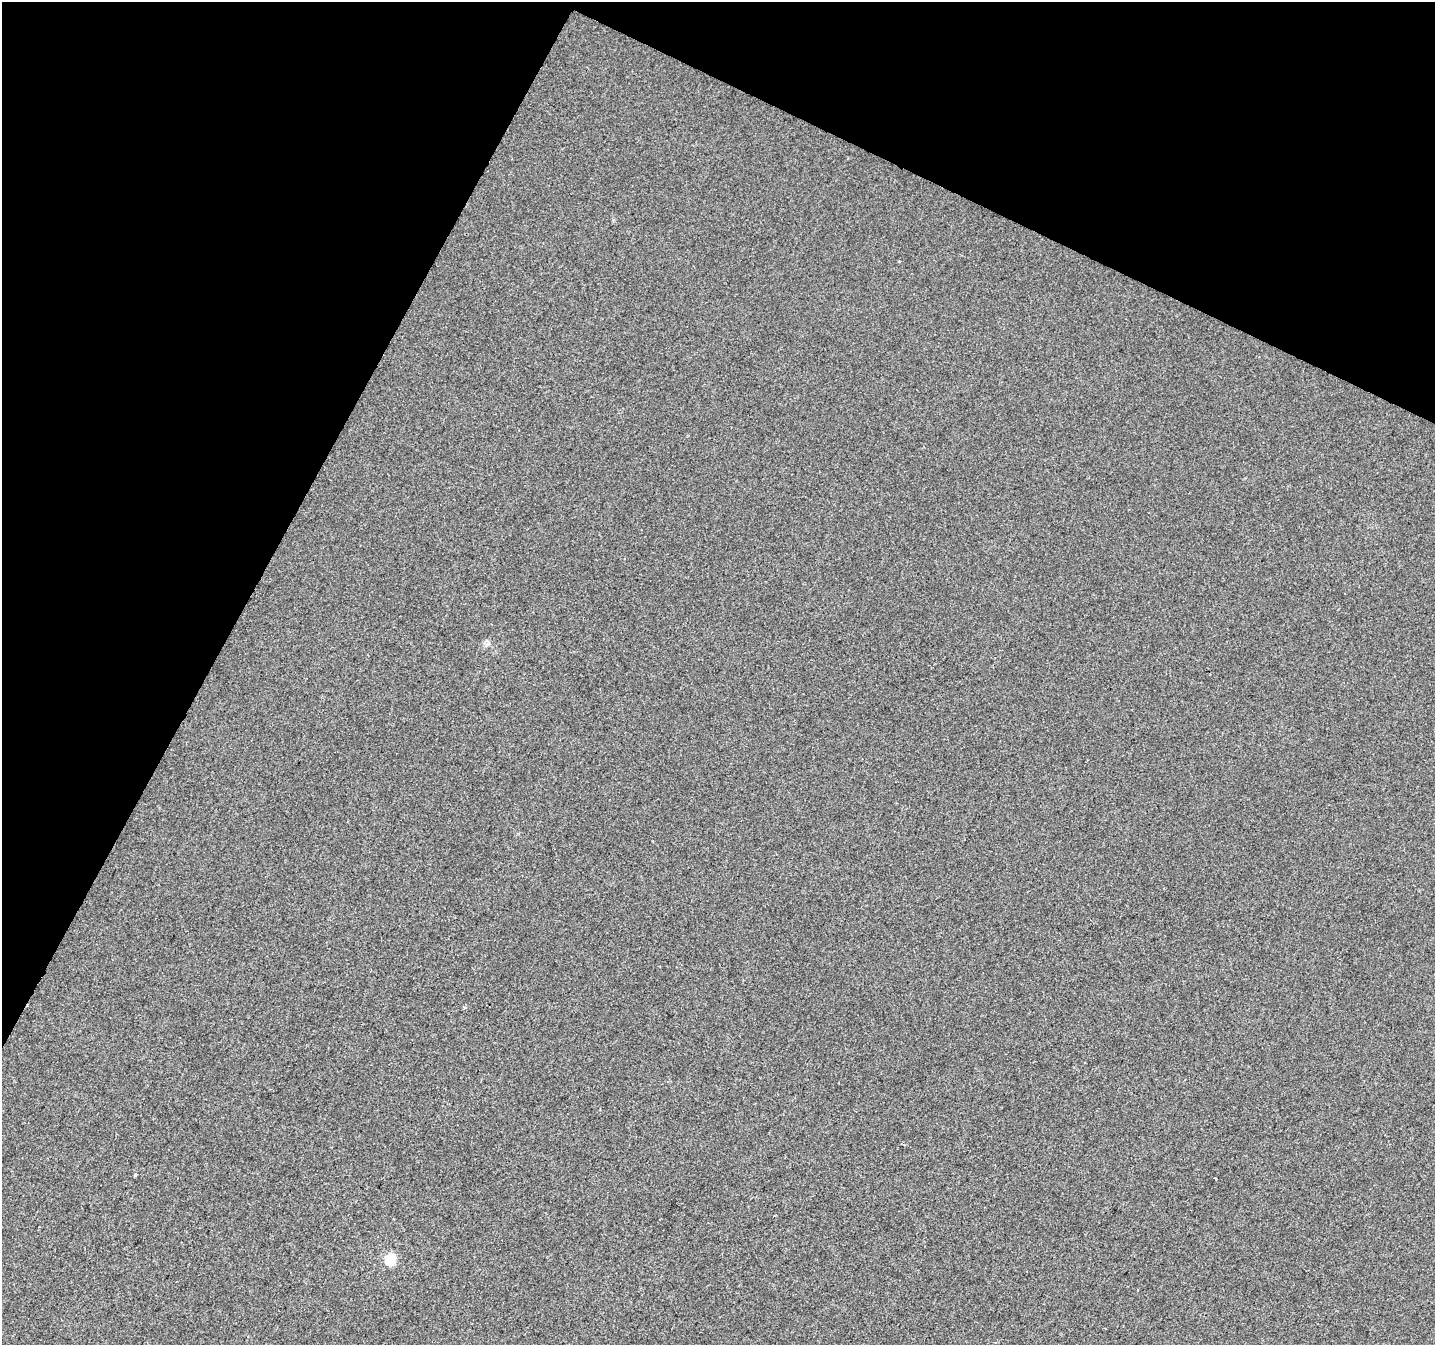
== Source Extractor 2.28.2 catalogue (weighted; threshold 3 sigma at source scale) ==
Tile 2 of 4 x 4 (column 2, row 1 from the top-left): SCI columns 1440-2872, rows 4297-5639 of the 5737 x 5840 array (HDU 1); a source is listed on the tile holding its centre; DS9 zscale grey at full resolution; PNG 1437 x 1347 px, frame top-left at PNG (2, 2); no overlay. Shown black and unused: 25% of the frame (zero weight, under 2 of 3 exposures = <1% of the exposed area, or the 3 px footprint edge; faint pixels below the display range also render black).
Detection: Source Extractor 2.28.2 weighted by HDU 2 'WHT'; one run over the whole footprint, this tile lists its part. Background 2.04e-04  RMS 0.0056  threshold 0.0252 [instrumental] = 3 sigma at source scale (4.5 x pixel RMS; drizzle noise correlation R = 1.50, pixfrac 1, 0.0396/0.0396 arcsec/px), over >= 5 px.
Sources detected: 5; all 5 listed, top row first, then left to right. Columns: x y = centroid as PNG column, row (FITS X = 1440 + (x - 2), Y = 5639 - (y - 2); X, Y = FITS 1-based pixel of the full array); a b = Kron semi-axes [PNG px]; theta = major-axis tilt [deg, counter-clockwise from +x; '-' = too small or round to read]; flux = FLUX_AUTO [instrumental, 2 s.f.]
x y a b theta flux
899 261 3 2 - 0.64
464 1007 4 4 - 1
135 1175 4 3 - 0.61
1215 1179 3 2 - 0.98
390 1260 6 5 - 45